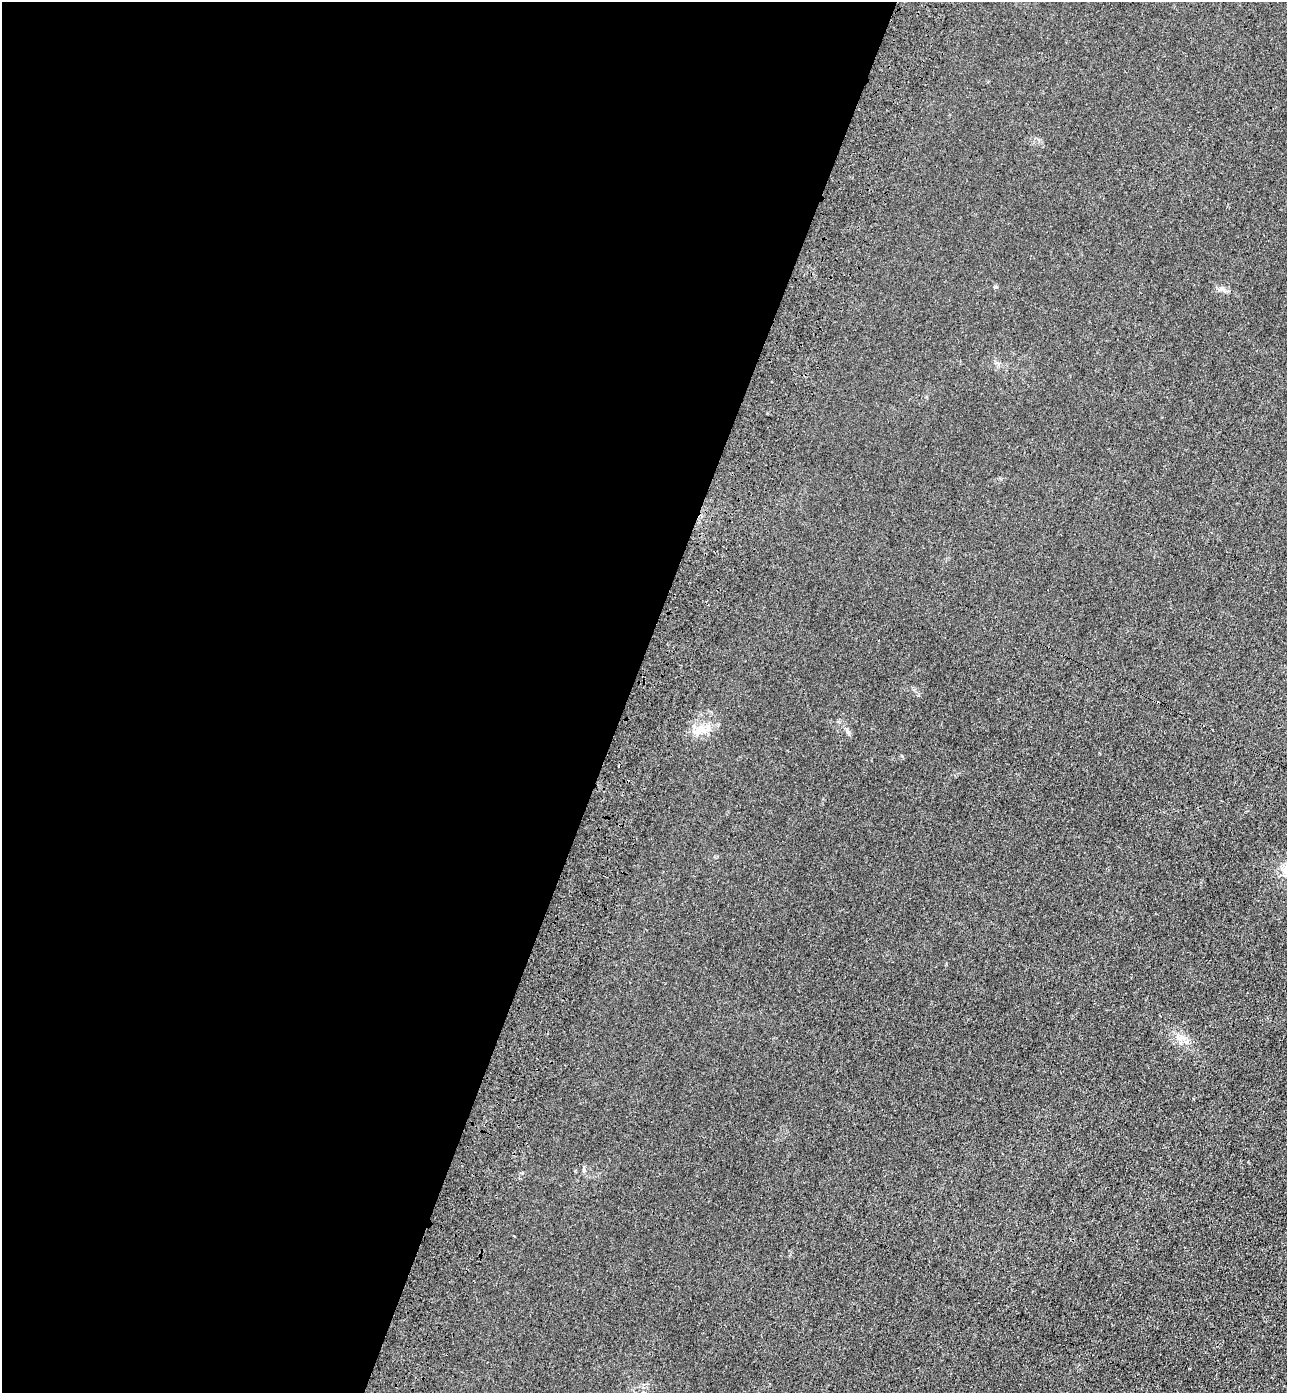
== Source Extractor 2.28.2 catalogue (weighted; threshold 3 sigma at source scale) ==
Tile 5 of 4 x 4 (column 1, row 2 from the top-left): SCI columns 374-1658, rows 2833-4223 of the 5755 x 5659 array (HDU 1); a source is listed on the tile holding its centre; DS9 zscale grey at full resolution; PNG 1289 x 1395 px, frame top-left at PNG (2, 2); no overlay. Shown black and unused: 49% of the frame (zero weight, under 3 of 4 exposures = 6% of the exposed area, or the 3 px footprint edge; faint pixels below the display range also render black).
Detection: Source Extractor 2.28.2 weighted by HDU 2 'WHT'; one run over the whole footprint, this tile lists its part. Background 0.0206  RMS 0.0051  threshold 0.0231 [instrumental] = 3 sigma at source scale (4.5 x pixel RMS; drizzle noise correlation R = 1.50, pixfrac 1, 0.05/0.05 arcsec/px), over >= 5 px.
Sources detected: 3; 1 cosmic-ray / hot-pixel residue — not listed; the other 2 listed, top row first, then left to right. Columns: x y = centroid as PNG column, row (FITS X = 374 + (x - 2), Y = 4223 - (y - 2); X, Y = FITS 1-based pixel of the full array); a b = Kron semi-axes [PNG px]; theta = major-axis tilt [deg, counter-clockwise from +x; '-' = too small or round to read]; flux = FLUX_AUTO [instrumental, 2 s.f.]
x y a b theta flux
696 732 6 6 - 1.6
1286 870 15 10 60 4.7
Isophote crosses this tile's border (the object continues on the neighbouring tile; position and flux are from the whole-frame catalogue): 1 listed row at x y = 1286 870